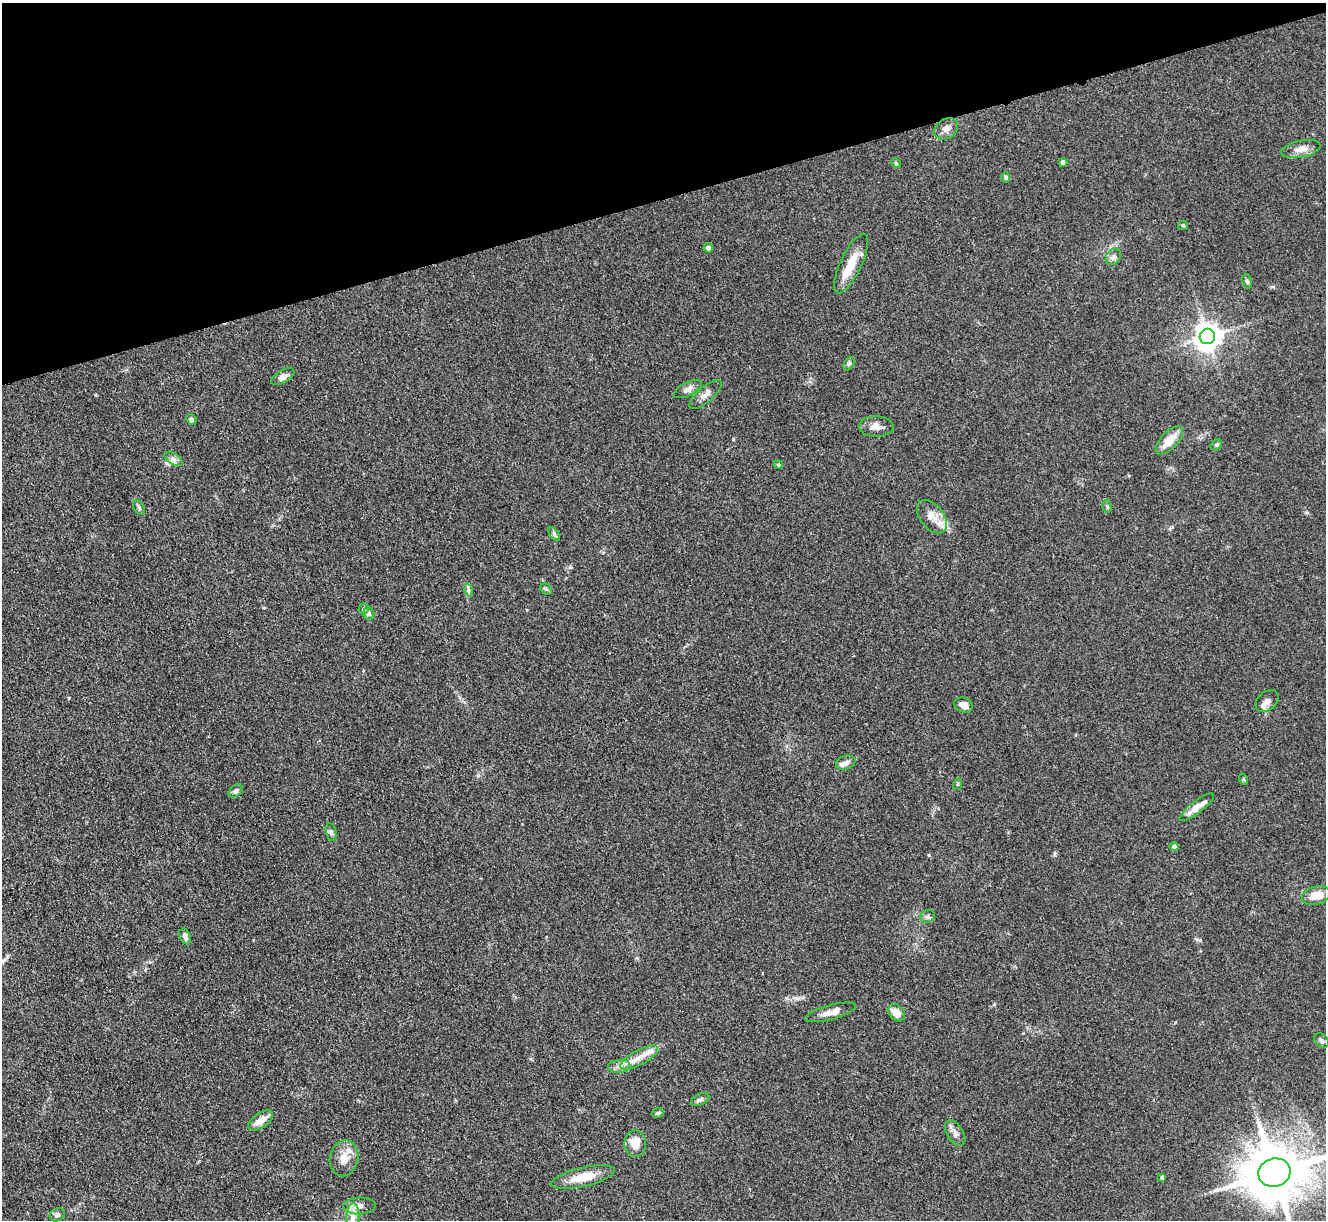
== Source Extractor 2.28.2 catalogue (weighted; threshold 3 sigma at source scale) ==
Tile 3 of 4 x 4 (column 3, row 1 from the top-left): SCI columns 2659-3982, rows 3931-5148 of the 5316 x 5299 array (HDU 1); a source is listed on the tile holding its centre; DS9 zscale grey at full resolution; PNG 1328 x 1222 px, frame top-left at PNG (2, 3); each listed source drawn as its Kron ellipse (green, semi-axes under 4 px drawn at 4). Shown black and unused: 16% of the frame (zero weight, under 3 of 4 exposures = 1% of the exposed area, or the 3 px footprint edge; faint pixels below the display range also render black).
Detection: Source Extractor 2.28.2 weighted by HDU 2 'WHT'; one run over the whole footprint, this tile lists its part. Background 0.111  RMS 0.0067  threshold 0.0302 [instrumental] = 3 sigma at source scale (4.5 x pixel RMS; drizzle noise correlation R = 1.50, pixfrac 1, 0.05/0.05 arcsec/px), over >= 5 px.
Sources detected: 63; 1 inside a brighter object's white glare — neither listed nor drawn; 4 inside a brighter listed object's ellipse — not listed separately; the other 58 listed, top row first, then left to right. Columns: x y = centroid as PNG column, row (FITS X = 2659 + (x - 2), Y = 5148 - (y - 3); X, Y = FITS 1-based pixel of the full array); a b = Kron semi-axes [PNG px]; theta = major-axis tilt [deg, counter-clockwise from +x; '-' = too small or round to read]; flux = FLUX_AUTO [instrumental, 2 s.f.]
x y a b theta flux
946 129 13 9 35 4.3
1301 149 20 8 11 6
1063 162 4 4 - 2.5
896 163 5 4 - 0.82
1006 177 5 4 - 1.1
1183 225 5 4 - 0.86
708 248 5 4 - 2.2
1113 257 9 7 52 2.3
851 264 32 10 65 13
1247 281 7 5 -78 1.4
1207 336 8 7 - 770
849 363 7 5 63 1.3
283 377 13 6 30 3.9
688 389 15 6 27 3.4
705 394 20 7 41 4.7
191 419 5 4 - 1.3
876 426 17 10 -2 5.5
1169 440 18 8 46 11
1216 445 6 5 - 1.1
173 459 10 5 -33 2.6
778 465 5 4 - 1
1107 506 6 4 -77 0.99
139 507 8 5 -63 1.3
932 517 19 11 -51 7.9
554 534 8 4 -54 1.4
546 589 6 5 - 1.1
468 590 7 4 -72 1.2
364 609 5 5 - 1.2
369 614 6 5 - 1.4
1267 701 13 9 41 4
964 705 9 7 -20 5.3
846 763 10 7 18 3.2
1243 779 6 3 -71 0.82
958 784 6 3 71 0.72
236 791 8 5 38 2.2
1197 807 21 6 37 7.7
331 832 9 5 -75 1.7
1174 846 5 4 - 1.4
1316 895 15 9 15 9.8
928 916 8 6 17 1.6
185 936 8 5 -66 2.6
831 1012 26 7 15 6.4
897 1013 10 7 -49 7.1
1321 1041 8 6 -45 1.7
639 1058 21 7 28 8.1
619 1066 11 6 5 3.3
700 1099 10 5 26 1.9
658 1113 6 4 14 1
261 1120 14 7 35 7.3
955 1133 14 8 -57 3.6
635 1144 13 11 -88 9.1
344 1158 18 14 78 8.8
1274 1172 16 14 18 4600
583 1177 32 9 13 14
1162 1177 4 4 - 0.88
359 1206 16 8 2 6
57 1215 8 6 24 1.8
353 1217 14 6 88 5.2
Isophote crosses this tile's border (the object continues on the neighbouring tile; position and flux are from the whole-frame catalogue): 1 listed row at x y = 1274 1172